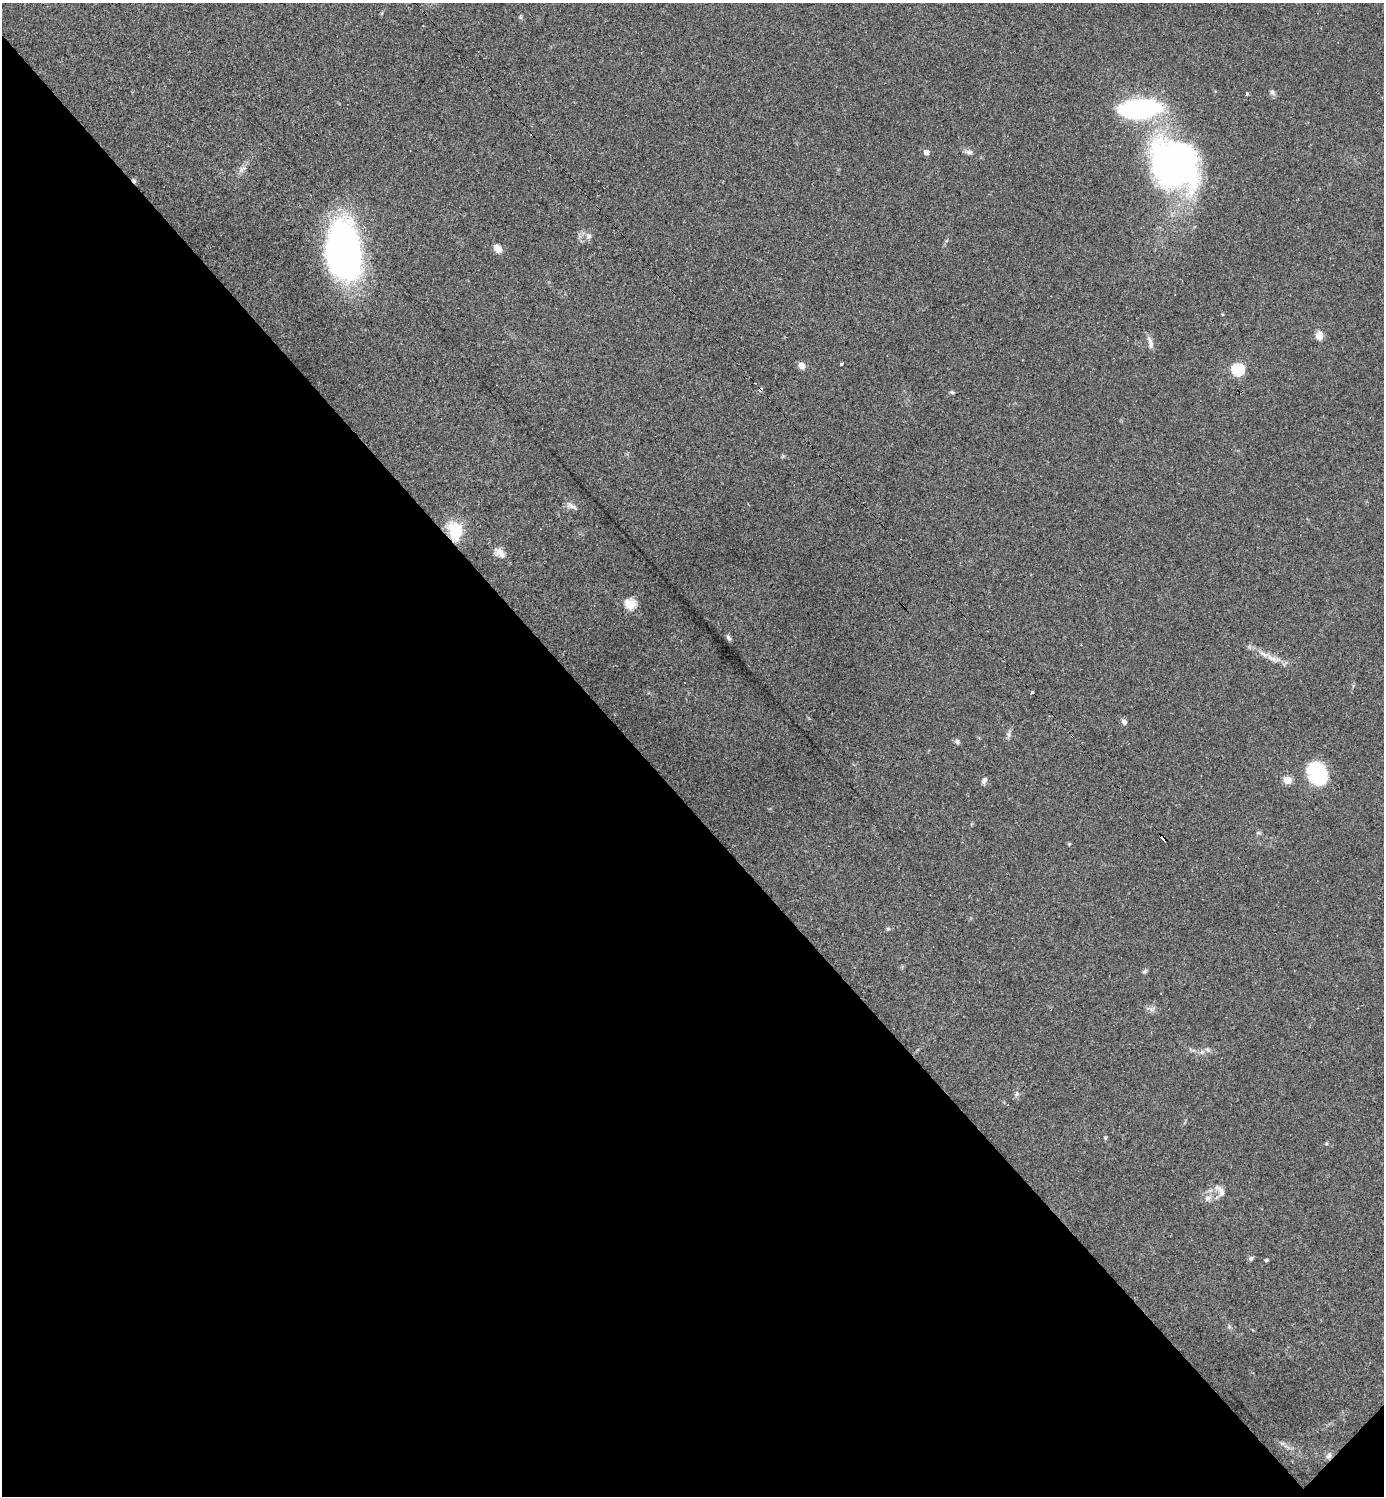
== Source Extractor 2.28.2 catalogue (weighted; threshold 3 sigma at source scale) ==
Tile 14 of 4 x 4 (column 2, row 4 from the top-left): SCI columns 1679-3060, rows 1-1494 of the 5977 x 5978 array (HDU 1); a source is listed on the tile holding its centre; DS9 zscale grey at full resolution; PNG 1386 x 1498 px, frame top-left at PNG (2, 3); no overlay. Shown black and unused: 46% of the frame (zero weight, under 2 of 3 exposures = <1% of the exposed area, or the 3 px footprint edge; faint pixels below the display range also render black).
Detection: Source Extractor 2.28.2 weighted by HDU 2 'WHT'; one run over the whole footprint, this tile lists its part. Background 0.0334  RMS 0.0063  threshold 0.0283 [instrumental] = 3 sigma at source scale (4.5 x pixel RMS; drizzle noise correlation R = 1.50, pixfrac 1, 0.05/0.05 arcsec/px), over >= 5 px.
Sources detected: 50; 1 inside a brighter object's white glare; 3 cosmic-ray / hot-pixel residue — not listed; the other 46 listed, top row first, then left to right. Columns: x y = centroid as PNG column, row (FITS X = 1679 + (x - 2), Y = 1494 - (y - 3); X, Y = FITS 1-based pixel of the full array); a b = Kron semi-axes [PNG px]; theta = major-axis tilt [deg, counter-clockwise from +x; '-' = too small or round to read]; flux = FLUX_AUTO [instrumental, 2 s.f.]
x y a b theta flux
520 17 5 5 - 0.94
1272 92 8 6 -53 1.6
1140 109 41 16 4 100
926 152 4 4 - 5.4
969 152 10 6 -7 2.3
1174 163 59 47 -57 210
242 169 13 7 30 3
588 236 8 8 - 2.4
498 248 9 7 -46 5.4
348 249 53 32 -68 220
1319 335 9 8 - 4.9
1150 343 17 6 -77 3.4
842 364 4 3 - 1.7
802 366 5 4 - 8.6
1237 369 6 5 - 75
760 390 4 3 - 7.9
952 392 7 4 -13 0.95
572 506 19 6 -31 2.9
455 530 25 17 -74 18
502 554 13 11 -8 4.2
630 604 5 5 - 44
728 638 8 4 -61 1.6
1271 658 31 8 -21 7.9
1124 722 7 6 - 2.3
1009 735 9 4 82 1.7
1072 736 3 2 - 0.82
957 742 7 6 - 1.6
1317 774 24 17 -70 41
984 780 9 5 58 2
1287 780 5 5 - 18
1258 833 7 4 -8 0.87
1162 838 5 4 - 100
1069 844 5 4 - 0.59
888 929 5 5 - 0.91
1145 971 8 4 27 1.1
1152 1009 9 6 13 2.2
1208 1050 9 4 -36 1.5
1202 1052 6 6 - 1.7
1016 1094 8 6 49 1.5
1105 1138 6 4 -69 0.87
1221 1192 16 8 -67 4
1208 1198 10 8 44 3.4
1251 1258 6 5 - 1.4
1266 1260 3 3 - 0.99
1282 1443 9 4 8 1.5
1329 1456 9 7 67 2.3
Overlapping masked pixels (flux is a lower limit): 5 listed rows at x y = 760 390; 455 530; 1072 736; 1162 838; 1329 1456